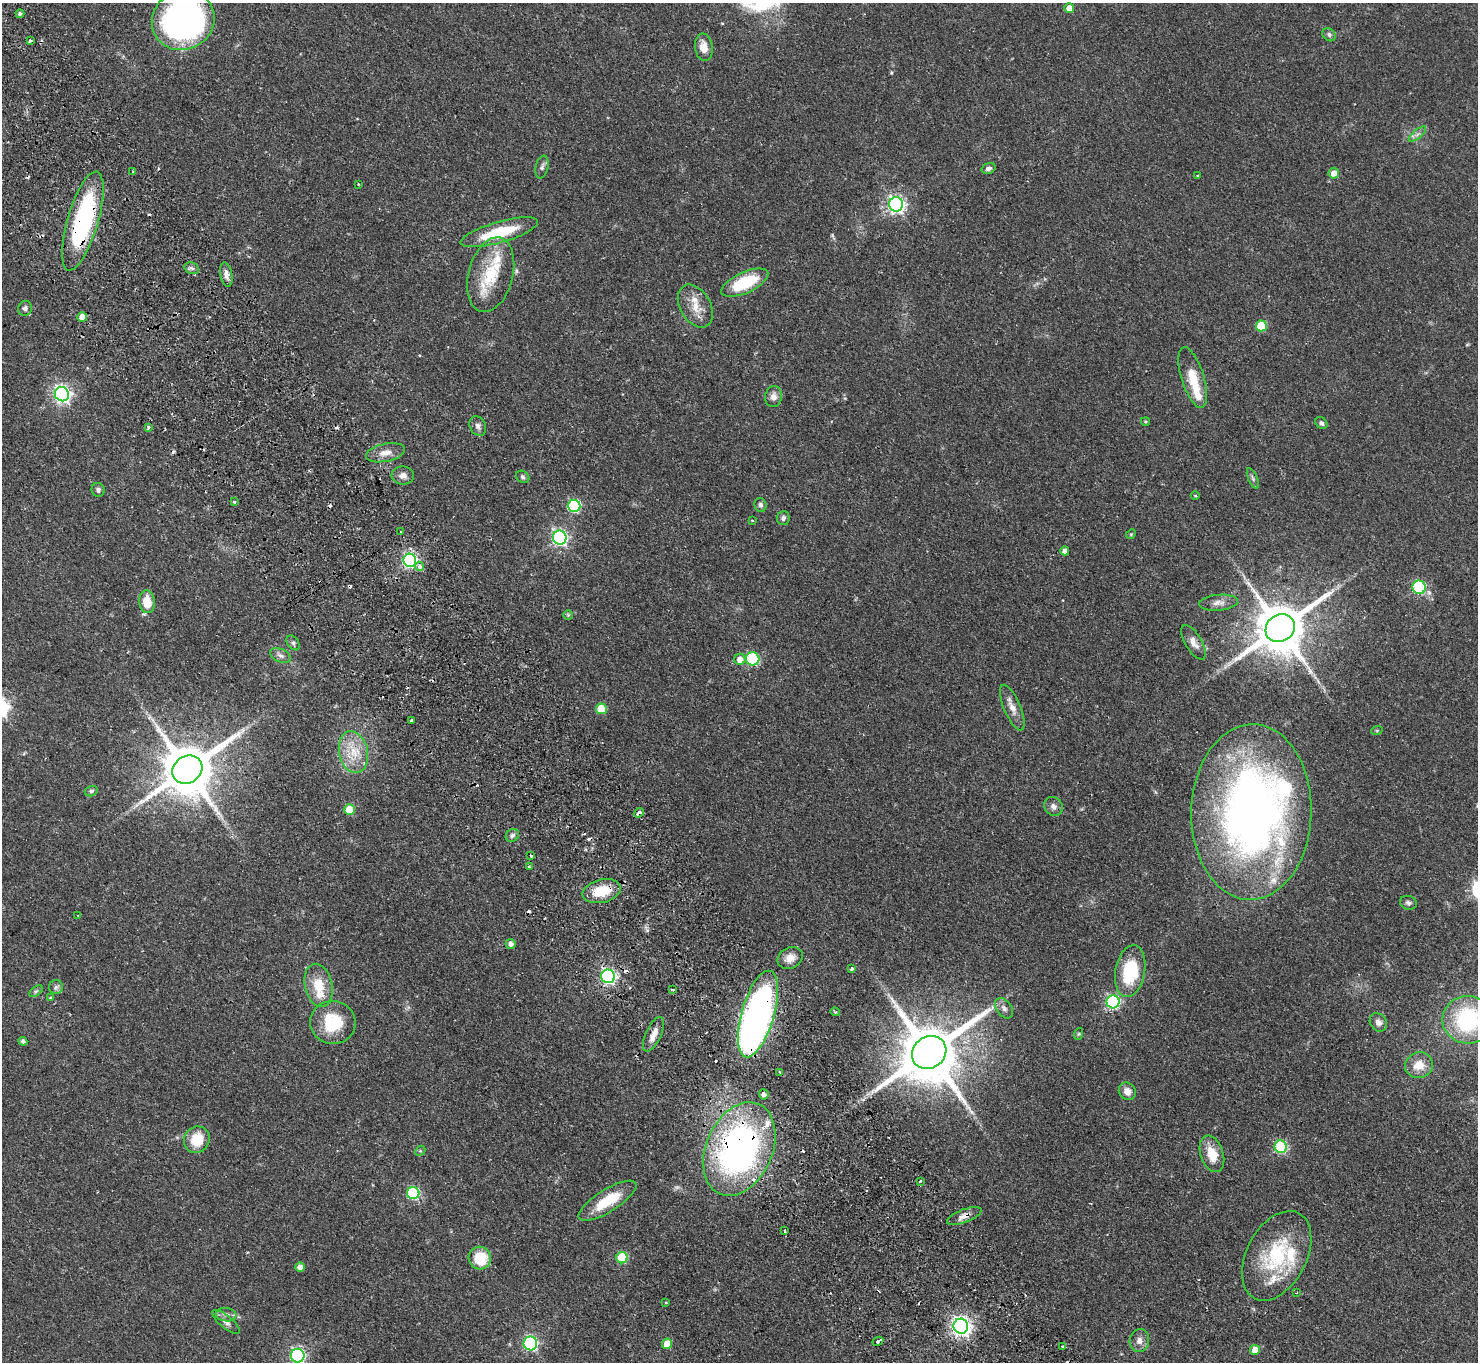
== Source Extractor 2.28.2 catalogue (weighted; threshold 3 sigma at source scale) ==
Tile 11 of 4 x 4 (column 3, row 3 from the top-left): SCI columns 3001-4476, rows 1696-3055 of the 6001 x 5970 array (HDU 1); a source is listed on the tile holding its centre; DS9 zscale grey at full resolution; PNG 1480 x 1364 px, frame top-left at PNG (2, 3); each listed source drawn as its Kron ellipse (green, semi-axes under 4 px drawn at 4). Shown black and unused: <1% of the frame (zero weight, under 2 of 3 exposures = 3% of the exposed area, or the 3 px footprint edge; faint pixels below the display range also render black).
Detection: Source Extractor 2.28.2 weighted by HDU 2 'WHT'; one run over the whole footprint, this tile lists its part. Background 0.0556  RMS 0.0048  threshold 0.0216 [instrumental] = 3 sigma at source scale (4.5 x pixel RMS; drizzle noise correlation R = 1.50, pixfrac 1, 0.05/0.05 arcsec/px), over >= 5 px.
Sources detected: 154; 1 inside a brighter object's white glare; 17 cosmic-ray / hot-pixel residue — neither listed nor drawn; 10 inside a brighter listed object's ellipse — not listed separately; the other 126 listed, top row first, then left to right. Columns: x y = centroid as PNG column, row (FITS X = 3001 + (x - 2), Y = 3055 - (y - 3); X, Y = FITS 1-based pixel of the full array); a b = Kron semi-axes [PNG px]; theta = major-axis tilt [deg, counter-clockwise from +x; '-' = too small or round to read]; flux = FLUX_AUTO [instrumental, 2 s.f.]
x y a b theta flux
1069 8 5 5 - 5.7
20 14 4 4 - 0.98
183 20 32 29 26 170
1329 35 7 6 - 1.1
30 40 3 3 - 1.1
704 47 13 9 -82 5.2
1417 134 11 3 40 1.2
542 167 11 6 78 1.5
988 168 7 5 17 1.6
133 171 3 3 - 0.55
1334 173 5 5 - 3.8
1197 176 3 2 - 0.5
359 184 3 2 - 0.4
896 204 7 7 - 160
83 221 51 15 74 74
499 232 40 10 16 23
192 268 8 5 -20 1.3
226 275 12 6 -79 2.8
491 275 38 22 75 23
745 283 25 10 24 24
695 306 23 15 -60 8.4
25 308 7 7 - 1.5
82 317 5 5 - 5.1
1261 326 5 5 - 20
1193 378 31 11 -73 12
62 394 7 7 - 170
774 397 10 8 82 2.9
1145 421 4 3 - 0.53
1321 423 6 5 - 1.2
478 426 10 7 -63 1.9
148 427 3 3 - 0.72
385 453 20 9 12 5
403 476 11 9 -8 3.5
523 477 7 5 -34 1.1
1253 478 11 4 -67 1.2
98 490 7 6 - 1.3
1195 496 4 3 - 0.39
234 502 3 3 - 0.85
760 505 7 6 - 1.3
574 506 6 6 - 57
783 518 7 6 - 1.3
752 520 3 2 - 0.36
401 532 3 3 - 0.59
1131 534 5 4 - 0.53
560 538 7 7 - 120
1065 551 4 4 - 2.3
410 560 6 6 - 100
419 566 5 4 - 2.4
1419 587 7 6 - 41
147 602 11 8 -85 9.7
1219 603 19 8 4 3.6
568 615 5 5 - 0.58
1280 628 15 13 36 2700
1194 642 19 8 -60 4.2
293 643 8 5 -55 1.1
280 655 11 6 -26 1.7
740 659 5 5 - 4.4
753 659 7 6 - 40
1012 708 24 8 -67 4.5
601 709 5 5 - 16
411 721 3 2 - 0.93
1377 730 6 4 19 0.57
353 752 21 14 -77 12
187 770 15 13 35 3000
91 791 6 5 - 1
1053 806 10 9 - 2.4
349 810 5 5 - 11
1251 812 88 60 88 320
639 813 5 3 - 3.6
512 835 7 6 - 1.4
531 856 3 3 - 1.4
529 867 3 2 - 0.61
602 891 19 11 14 14
1408 903 8 7 - 1.4
78 916 3 2 - 0.34
511 944 5 5 - 2.2
790 958 13 10 29 4.2
852 969 4 3 - 0.99
1130 971 26 14 80 25
608 976 7 6 - 120
319 985 22 13 -78 11
56 987 7 7 - 1.3
672 990 4 2 - 0.63
36 991 8 4 36 0.94
50 997 3 3 - 1.1
1113 1002 6 6 - 79
1004 1008 11 7 -53 2
835 1012 5 4 - 0.62
758 1014 45 16 74 250
1468 1020 26 24 1 52
1378 1022 10 8 -54 2.5
333 1023 23 21 -13 21
653 1034 18 7 65 4.5
1078 1034 6 4 70 0.58
23 1041 4 4 - 1.3
929 1052 18 15 37 4000
1419 1065 14 13 - 7.3
780 1072 3 2 - 0.41
1127 1091 9 8 - 3.8
764 1094 5 5 - 1.8
197 1140 14 12 54 13
1281 1147 6 6 - 43
739 1149 49 33 66 190
420 1151 6 4 43 0.65
1212 1154 19 11 -71 9
920 1181 3 3 - 0.56
413 1193 6 6 - 47
608 1201 33 11 32 15
964 1216 18 6 20 3.3
785 1231 3 2 - 0.9
1277 1256 48 30 62 38
480 1258 11 11 - 16
622 1258 6 5 - 26
300 1267 4 4 - 2.4
1296 1293 2 2 - 0.38
666 1302 2 2 - 0.46
226 1315 10 6 -6 2
226 1322 17 6 -39 2.5
961 1326 7 7 - 240
1139 1340 11 9 78 3.2
878 1341 5 3 - 4.3
530 1343 7 6 - 85
667 1344 5 5 - 9.2
1063 1346 3 3 - 0.77
1255 1350 5 5 - 4.5
298 1356 7 6 - 97
Overlapping masked pixels (flux is a lower limit): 9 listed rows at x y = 83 221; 1251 812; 639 813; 602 891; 758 1014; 929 1052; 739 1149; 964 1216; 878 1341
Isophote crosses this tile's border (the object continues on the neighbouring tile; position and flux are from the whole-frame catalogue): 3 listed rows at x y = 183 20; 1468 1020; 298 1356